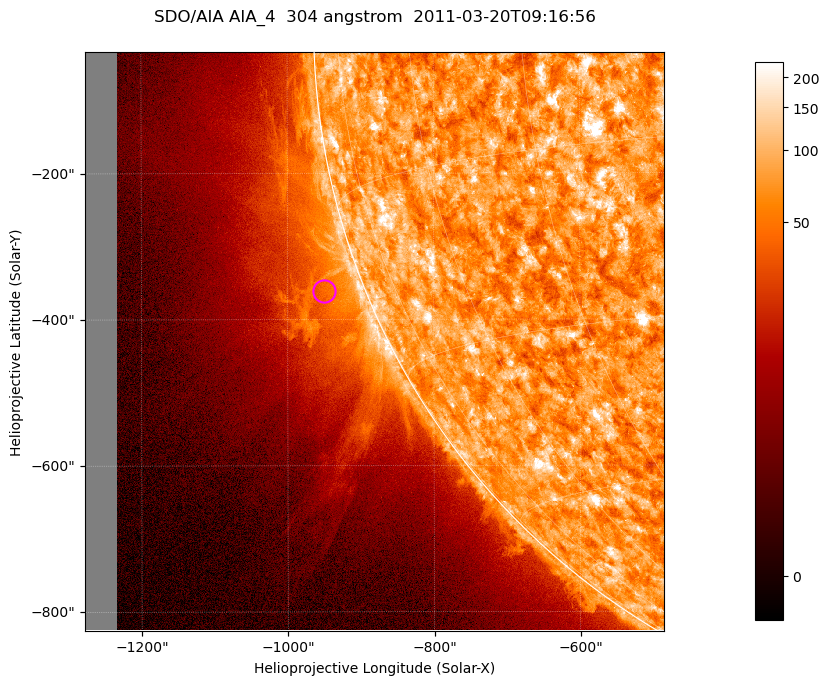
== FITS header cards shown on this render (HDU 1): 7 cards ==
TELESCOP= 'SDO/AIA '           / For AIA: SDO/AIA
INSTRUME= 'AIA_4   '           / For AIA: AIA_ATA1, AIA_ATA2, AIA_ATA3 or AIA_AT
WAVELNTH=                  304 / [angstrom] Wavelength
WAVEUNIT= 'angstrom'           / Wavelength unit: angstrom
DATE-OBS= '2011-03-20T09:16:56.123' / [ISO] Date when observation started; ISO 8
CTYPE1  = 'HPLN-TAN'           / CTYPE1; Typically HPLN
CTYPE2  = 'HPLT-TAN'           / CTYPE2; Typically HPLT

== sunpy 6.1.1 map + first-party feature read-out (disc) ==
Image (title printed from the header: SDO/AIA AIA_4  304 angstrom  2011-03-20T09:16:56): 1320 x 1320 px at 0.6 arcsec/px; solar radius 964 arcsec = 1605 px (partial field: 9.1% of the solar disc is inside the frame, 42% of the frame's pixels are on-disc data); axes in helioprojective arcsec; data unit not stated in the header (colour bar unlabelled)
Orientation: roll -0.132 deg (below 1 deg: not rotated)
Missing data: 5.5% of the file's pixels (0.0% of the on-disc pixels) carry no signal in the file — blank (NaN) pixels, whole columns, Tx -1278..-1232 arcsec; drawn neutral grey and excluded from every search
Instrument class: DISC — disc imager (sunpy class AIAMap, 304 A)
Bright regions (active regions / flare kernels): reference = the on-disc median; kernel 11 px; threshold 5 sigma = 118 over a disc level ~73.6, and >= 1.15x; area >= 1742 px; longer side >= 16 px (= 9.6 arcsec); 0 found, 0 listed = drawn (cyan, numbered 1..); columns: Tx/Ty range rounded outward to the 2 arcsec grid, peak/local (2 s.f.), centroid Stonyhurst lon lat
Off-limb structures (1.02-1.3 R_sun): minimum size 400 px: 7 found; the strongest spans PA ~100..120 deg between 1.02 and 1.15 R_sun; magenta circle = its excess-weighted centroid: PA ~110 deg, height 1.06 R_sun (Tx ~-950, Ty ~-362 arcsec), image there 2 x the reference